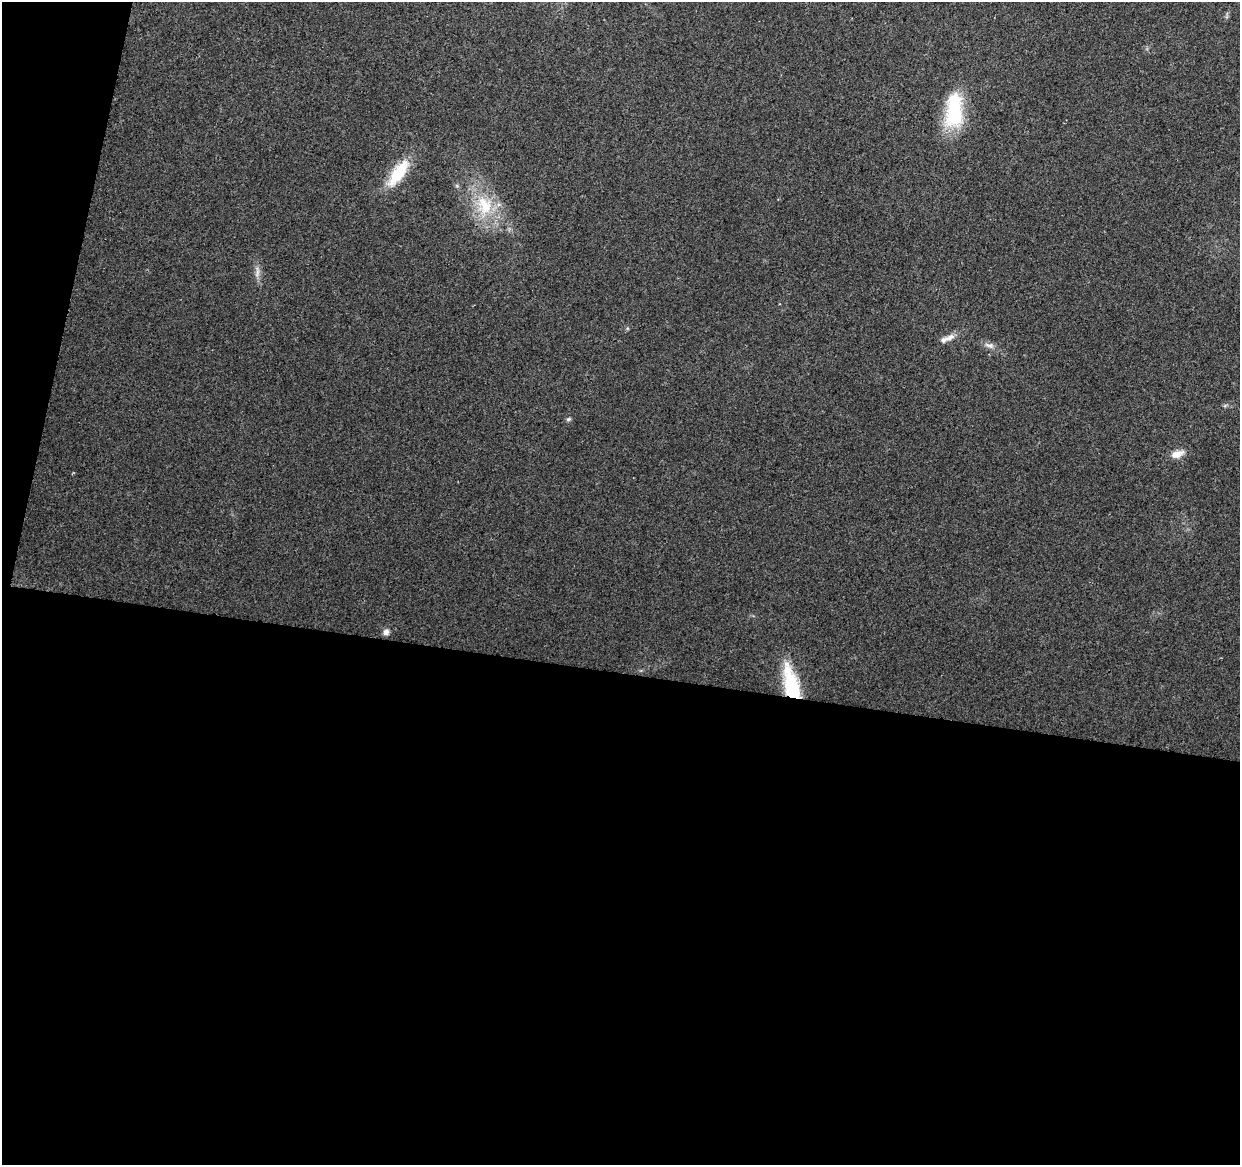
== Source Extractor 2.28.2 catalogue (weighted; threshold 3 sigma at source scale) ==
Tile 13 of 4 x 4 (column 1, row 4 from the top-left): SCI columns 8-1245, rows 286-1448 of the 4961 x 5162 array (HDU 1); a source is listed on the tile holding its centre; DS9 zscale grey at full resolution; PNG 1242 x 1167 px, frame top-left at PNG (2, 2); no overlay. Shown black and unused: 45% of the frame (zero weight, under 2 of 3 exposures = <1% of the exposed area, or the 3 px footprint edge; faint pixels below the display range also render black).
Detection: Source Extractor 2.28.2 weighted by HDU 2 'WHT'; one run over the whole footprint, this tile lists its part. Background 0.028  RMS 0.0057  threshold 0.0257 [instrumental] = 3 sigma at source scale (4.5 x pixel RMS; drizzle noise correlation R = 1.50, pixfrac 1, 0.0396/0.0396 arcsec/px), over >= 5 px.
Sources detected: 12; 1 inside a brighter listed object's ellipse — not listed separately; the other 11 listed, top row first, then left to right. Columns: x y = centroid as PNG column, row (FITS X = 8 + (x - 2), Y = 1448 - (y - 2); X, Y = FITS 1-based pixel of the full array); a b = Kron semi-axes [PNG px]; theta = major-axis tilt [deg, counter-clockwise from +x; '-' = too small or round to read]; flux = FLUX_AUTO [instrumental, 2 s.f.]
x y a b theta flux
954 111 43 20 87 39
398 173 40 14 55 22
484 205 32 23 -64 29
257 272 20 6 86 3.5
950 337 14 8 26 3.8
989 345 14 7 -12 3.1
1225 405 7 4 20 0.86
568 419 7 4 27 1
1177 454 18 9 17 6
386 632 8 7 - 2.7
791 685 42 15 -76 40
Overlapping masked pixels (flux is a lower limit): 1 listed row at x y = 791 685